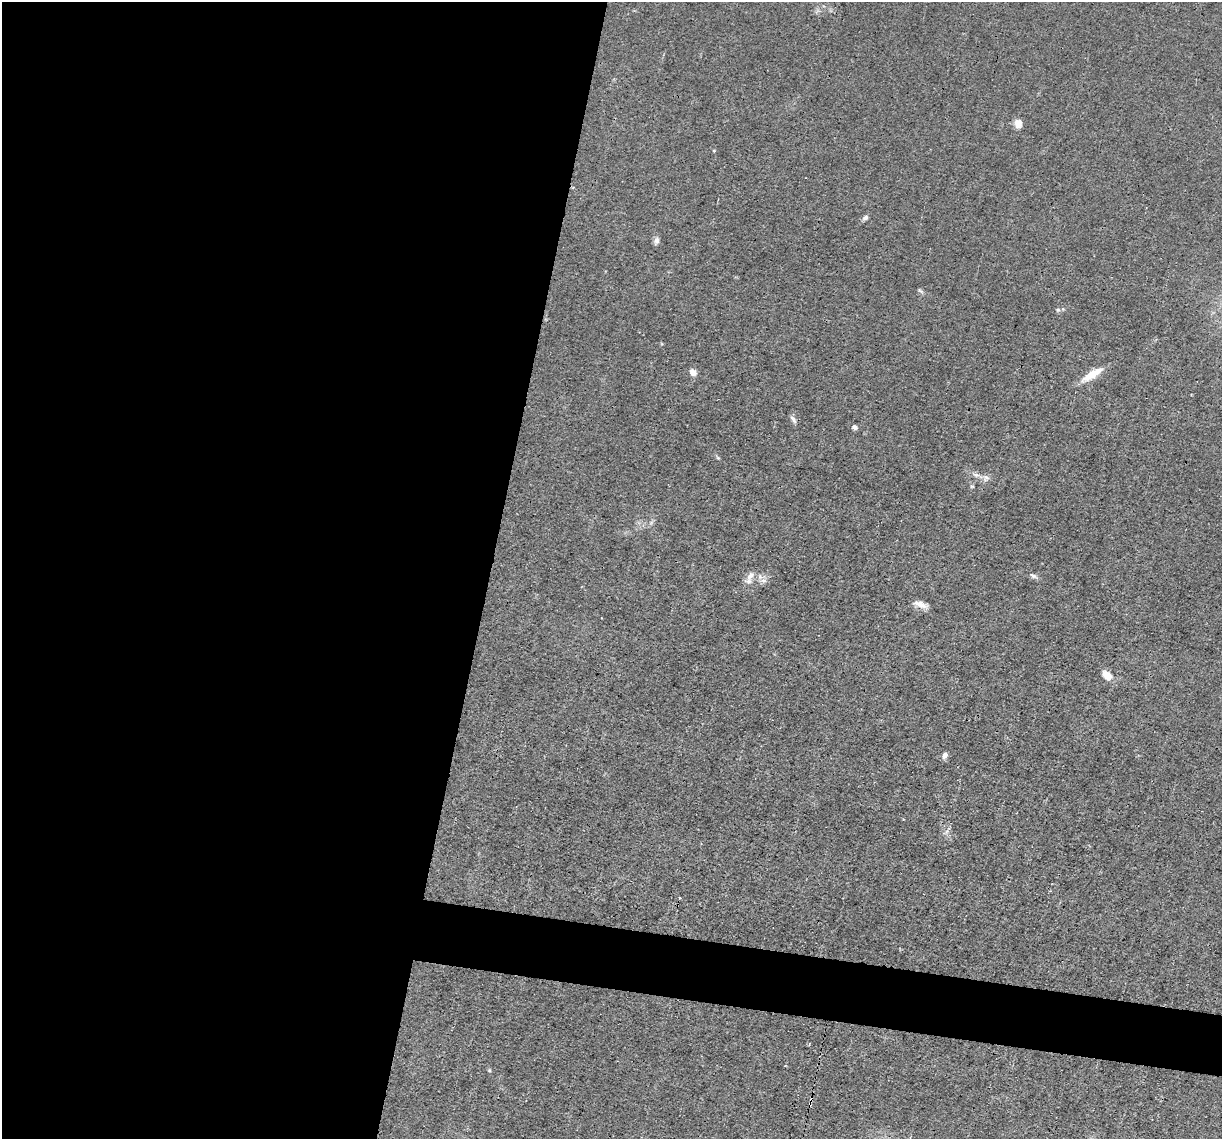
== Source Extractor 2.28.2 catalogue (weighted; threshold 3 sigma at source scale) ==
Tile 5 of 4 x 4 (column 1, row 2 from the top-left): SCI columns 1-1220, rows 2513-3649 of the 4882 x 4908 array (HDU 1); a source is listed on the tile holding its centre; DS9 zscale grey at full resolution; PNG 1224 x 1141 px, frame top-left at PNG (2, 2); no overlay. Shown black and unused: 44% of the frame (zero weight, under 3 of 4 exposures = <1% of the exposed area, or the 3 px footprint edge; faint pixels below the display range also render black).
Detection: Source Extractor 2.28.2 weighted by HDU 2 'WHT'; one run over the whole footprint, this tile lists its part. Background 0.012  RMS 0.003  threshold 0.0136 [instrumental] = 3 sigma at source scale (4.5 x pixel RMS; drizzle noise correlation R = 1.50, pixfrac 1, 0.05/0.05 arcsec/px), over >= 5 px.
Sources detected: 25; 1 cosmic-ray / hot-pixel residue — not listed; the other 24 listed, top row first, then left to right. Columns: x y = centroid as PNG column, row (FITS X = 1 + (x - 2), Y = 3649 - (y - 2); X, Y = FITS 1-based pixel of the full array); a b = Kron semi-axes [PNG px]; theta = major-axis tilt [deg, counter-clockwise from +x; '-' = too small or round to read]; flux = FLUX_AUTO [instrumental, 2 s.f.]
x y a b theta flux
1018 124 11 9 89 2.2
714 151 4 4 - 0.3
865 218 8 6 35 0.86
657 240 9 7 87 1.2
920 291 10 4 -36 0.58
1058 310 6 4 -18 0.48
693 372 9 7 -47 1.7
1092 375 28 9 32 5.8
793 419 11 5 -55 1
854 427 7 6 - 0.85
718 458 6 4 -42 0.4
976 475 10 6 -13 1.2
986 478 11 8 35 1.5
972 486 5 4 - 0.45
750 576 16 8 53 2.3
1033 576 11 6 -26 0.98
763 581 9 5 -18 1.2
920 604 18 7 -17 2.4
1107 675 10 7 -43 4.4
945 755 7 6 - 1.3
679 898 3 2 - 0.44
809 1044 3 3 - 0.5
785 1066 3 2 - 0.29
811 1100 4 3 - 2.6
Overlapping masked pixels (flux is a lower limit): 1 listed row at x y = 811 1100